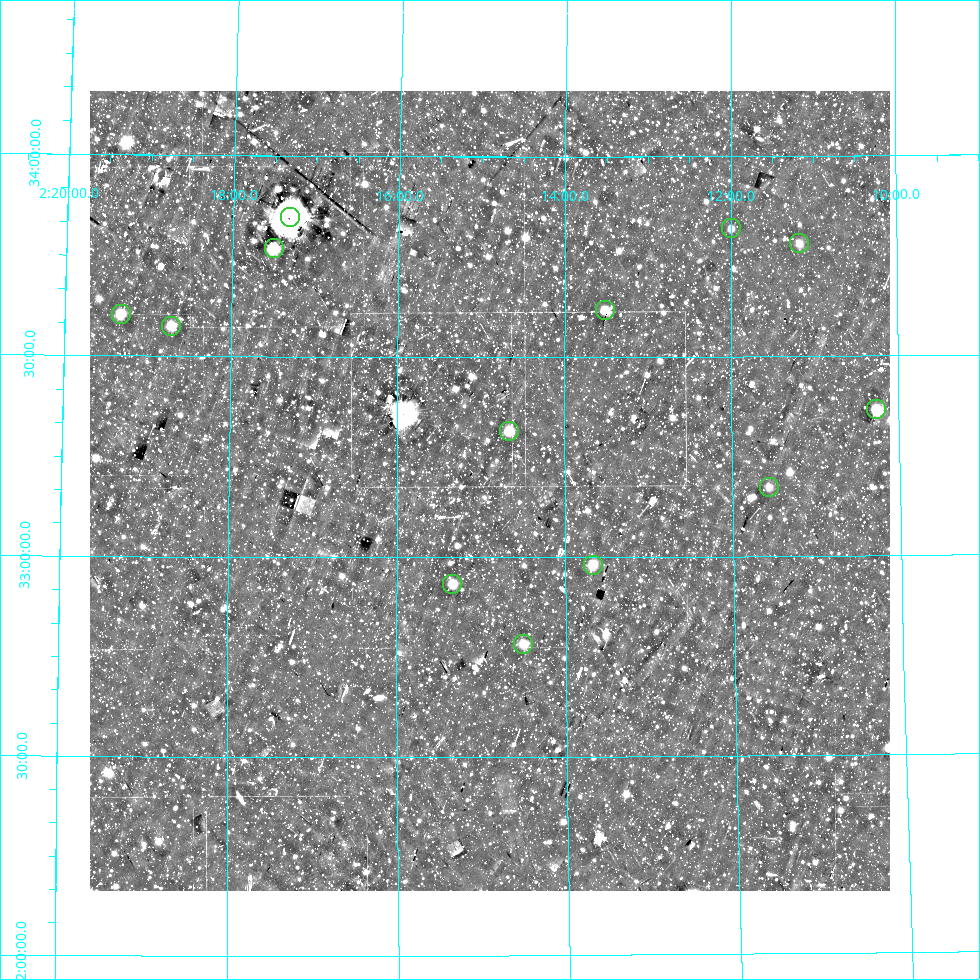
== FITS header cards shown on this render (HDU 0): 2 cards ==
NAXIS1  =                  800
NAXIS2  =                  800

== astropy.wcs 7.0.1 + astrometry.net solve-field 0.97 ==
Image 800 x 800 px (HDU 0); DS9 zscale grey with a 90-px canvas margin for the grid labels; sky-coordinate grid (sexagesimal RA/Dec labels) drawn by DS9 from the SOLVED WCS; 13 Tycho-2 reference stars matched to detected sources circled (green)
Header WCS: RA---AIT/DEC--AIT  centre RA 02:14:54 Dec +33:10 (33.72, +33.17 deg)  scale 9 arcsec/px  FOV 120.0' x 120.0'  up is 0 deg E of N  parity normal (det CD < 0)
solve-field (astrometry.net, Tycho-2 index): SOLVED blind (the header's WCS was not the basis of the solution)
Solved WCS: RA---TAN-SIP/DEC--TAN-SIP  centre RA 02:14:54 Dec +33:10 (33.72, +33.17 deg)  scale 8.98 arcsec/px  FOV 119.7' x 120.0'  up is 0 deg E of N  parity normal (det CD < 0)
Header WCS and blind solve agree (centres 3.5 arcsec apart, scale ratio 0.9976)
Tycho-2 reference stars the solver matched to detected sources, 13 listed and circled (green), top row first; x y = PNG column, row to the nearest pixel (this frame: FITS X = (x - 90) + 1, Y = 800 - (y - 91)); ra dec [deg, ICRS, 3 dp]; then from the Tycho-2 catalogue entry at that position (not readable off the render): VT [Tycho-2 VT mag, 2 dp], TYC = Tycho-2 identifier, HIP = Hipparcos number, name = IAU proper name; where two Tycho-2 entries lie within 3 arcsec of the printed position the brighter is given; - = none
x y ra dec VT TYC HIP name
290 217 34.329 +33.847 4.00 2318-1875-1 10670 -
731 228 32.998 +33.820 9.74 2317-75-1 - -
799 243 32.794 +33.782 9.31 2317-79-1 10202 -
274 248 34.375 +33.771 8.19 2318-59-1 10684 -
605 310 33.377 +33.617 8.63 2313-1351-1 - -
121 314 34.832 +33.604 8.22 2314-1642-1 10823 -
171 326 34.680 +33.576 8.86 2314-888-1 - -
876 409 32.567 +33.365 8.03 2313-1835-1 10130 -
509 431 33.666 +33.316 8.71 2313-718-1 10450 -
769 487 32.891 +33.174 9.91 2313-838-1 - -
593 565 33.417 +32.981 8.61 2313-1500-1 10373 -
452 584 33.835 +32.934 8.86 2314-994-1 - -
523 644 33.624 +32.784 8.77 2313-1216-1 - -